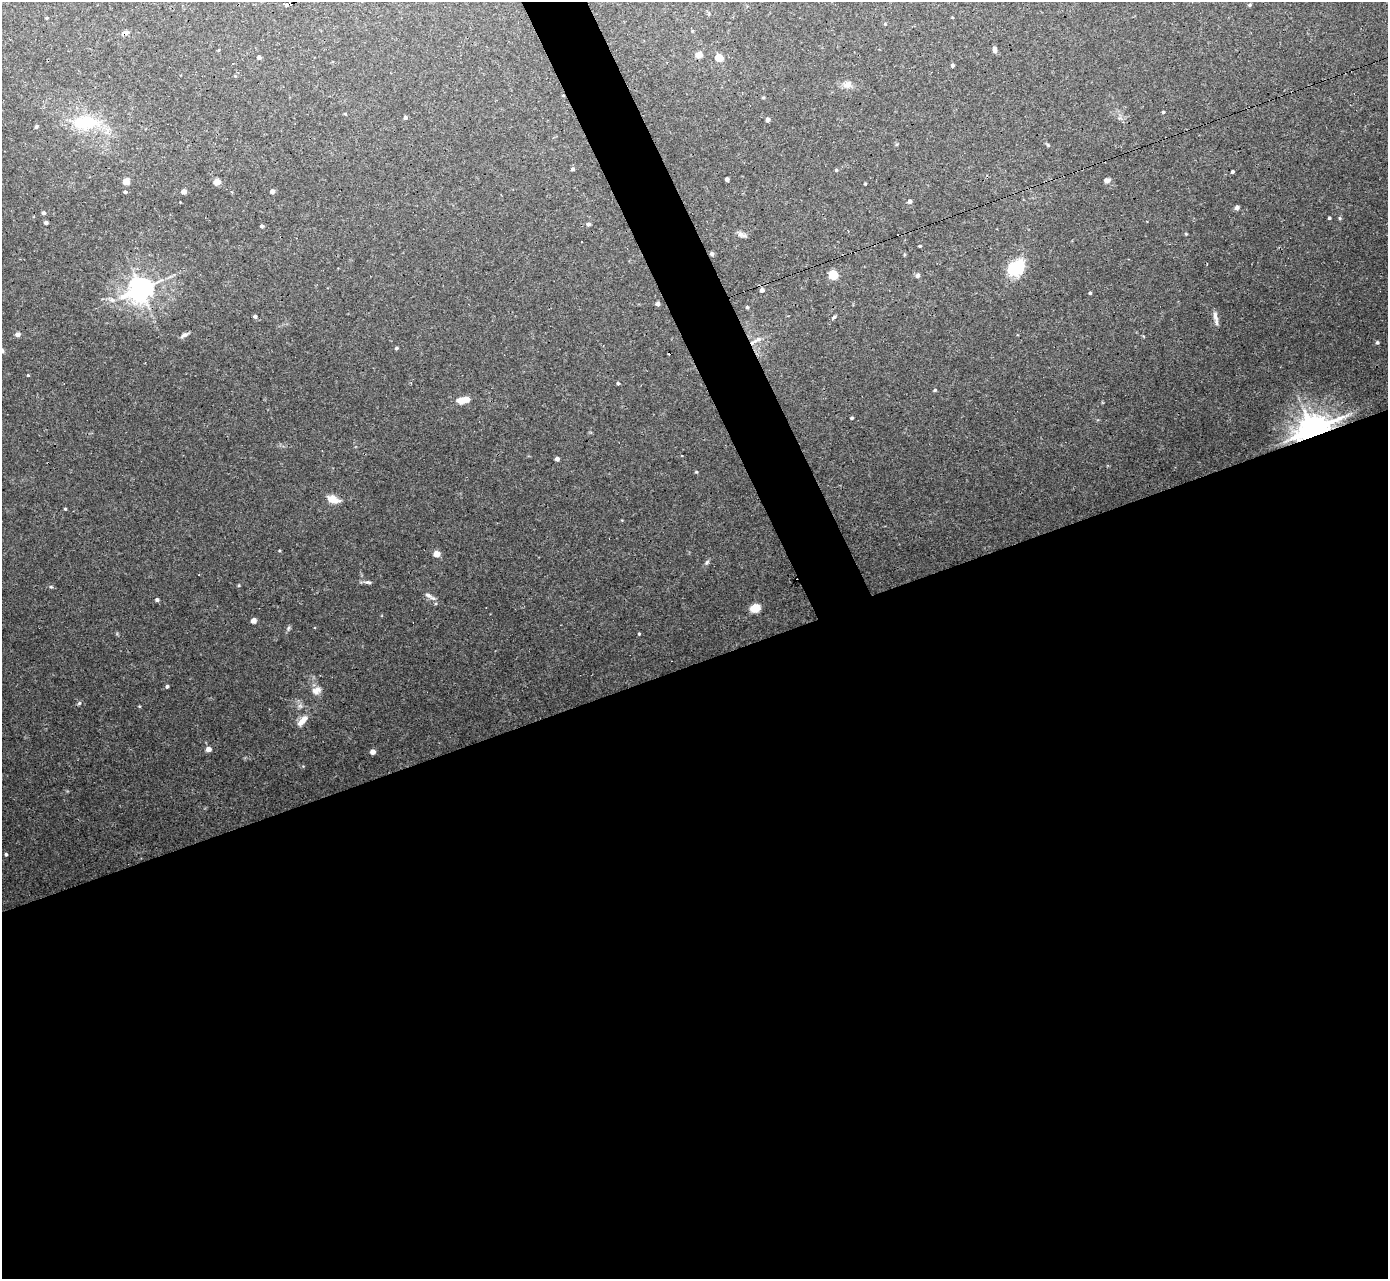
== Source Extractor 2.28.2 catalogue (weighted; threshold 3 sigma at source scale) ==
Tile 15 of 4 x 4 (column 3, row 4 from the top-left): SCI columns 2775-4160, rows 279-1555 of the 5547 x 5534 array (HDU 1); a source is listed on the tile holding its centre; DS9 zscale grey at full resolution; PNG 1390 x 1281 px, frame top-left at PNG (2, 2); no overlay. Shown black and unused: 51% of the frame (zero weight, under 3 of 4 exposures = <1% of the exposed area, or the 3 px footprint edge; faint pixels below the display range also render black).
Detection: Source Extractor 2.28.2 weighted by HDU 2 'WHT'; one run over the whole footprint, this tile lists its part. Background 0.0301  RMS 0.0024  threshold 0.0108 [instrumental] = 3 sigma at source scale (4.5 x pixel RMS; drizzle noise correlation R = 1.50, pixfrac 1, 0.05/0.05 arcsec/px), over >= 5 px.
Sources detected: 92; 2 inside a brighter object's white glare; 2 cosmic-ray / hot-pixel residue — not listed; the other 88 listed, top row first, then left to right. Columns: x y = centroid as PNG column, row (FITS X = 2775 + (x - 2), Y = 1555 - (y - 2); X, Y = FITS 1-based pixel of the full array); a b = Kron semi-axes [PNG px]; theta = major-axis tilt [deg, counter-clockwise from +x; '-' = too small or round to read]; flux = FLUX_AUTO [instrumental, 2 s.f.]
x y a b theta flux
288 5 5 4 - 25
1250 5 4 3 - 0.33
46 18 3 3 - 0.24
125 33 9 6 5 0.78
995 50 6 4 -86 0.91
699 55 5 4 - 3.2
259 57 4 4 - 0.75
719 58 5 4 - 8.5
952 65 4 3 - 0.48
847 85 12 9 15 1.4
563 96 4 3 - 0.2
763 97 5 3 - 0.24
1163 112 3 3 - 0.33
345 114 5 3 - 0.2
405 118 4 4 - 0.53
767 119 5 4 - 0.59
86 122 35 17 -1 11
36 127 5 4 - 0.36
1048 145 6 4 -45 0.29
573 169 5 4 - 0.44
836 170 4 4 - 0.33
1232 172 3 3 - 0.47
727 179 4 4 - 0.79
1107 180 7 5 5 0.93
126 181 5 5 - 3.1
217 182 5 4 - 3.1
865 184 3 3 - 0.2
184 191 4 4 - 1.3
272 191 4 4 - 1.4
125 192 3 3 - 0.43
910 201 5 5 - 0.65
1237 207 4 4 - 0.86
43 213 4 4 - 0.62
1329 218 3 3 - 0.31
1340 218 5 4 - 0.29
46 222 4 3 - 0.57
588 224 5 4 - 0.5
262 226 4 4 - 0.44
742 234 12 5 -25 1
1186 234 4 3 - 0.23
920 246 3 3 - 0.29
712 254 4 4 - 0.67
1016 268 22 15 34 9
833 275 6 5 - 9
918 275 5 4 - 0.88
141 289 8 7 - 230
762 290 5 5 - 1
1090 293 4 3 - 0.33
112 300 9 6 -16 0.85
658 304 4 4 - 0.79
747 307 4 3 - 0.38
255 316 4 4 - 0.57
834 317 7 4 44 0.36
1215 317 14 6 -76 1.2
18 334 5 4 - 1.1
184 335 11 4 31 0.71
758 340 16 6 29 1.4
1377 342 4 4 - 0.41
396 348 4 4 - 0.34
28 375 3 3 - 0.27
618 383 4 4 - 0.39
935 390 4 3 - 0.32
462 400 10 6 16 3.1
852 418 4 3 - 0.34
1312 430 8 7 - 340
557 459 4 4 - 1.3
696 472 4 4 - 0.26
332 499 8 5 -20 5.2
65 509 4 3 - 0.23
437 554 5 4 - 2.9
707 563 8 5 49 0.5
368 582 10 5 -6 0.64
51 587 5 4 - 0.33
428 595 13 6 -31 1.1
157 600 4 4 - 0.55
755 608 11 8 19 2.5
253 620 4 4 - 2
288 628 7 4 71 0.44
639 634 3 2 - 0.23
167 686 4 4 - 0.39
316 691 14 11 22 1.7
79 703 6 5 - 0.36
139 706 5 3 - 0.19
300 706 7 7 - 0.72
302 721 18 8 48 2.1
208 749 4 4 - 1.8
373 752 4 4 - 1.8
6 854 4 3 - 0.38
Overlapping masked pixels (flux is a lower limit): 5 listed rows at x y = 288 5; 125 33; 563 96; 712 254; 1312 430
Unlisted compact peaks at least as high as the median listed source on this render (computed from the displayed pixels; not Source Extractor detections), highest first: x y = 239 585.